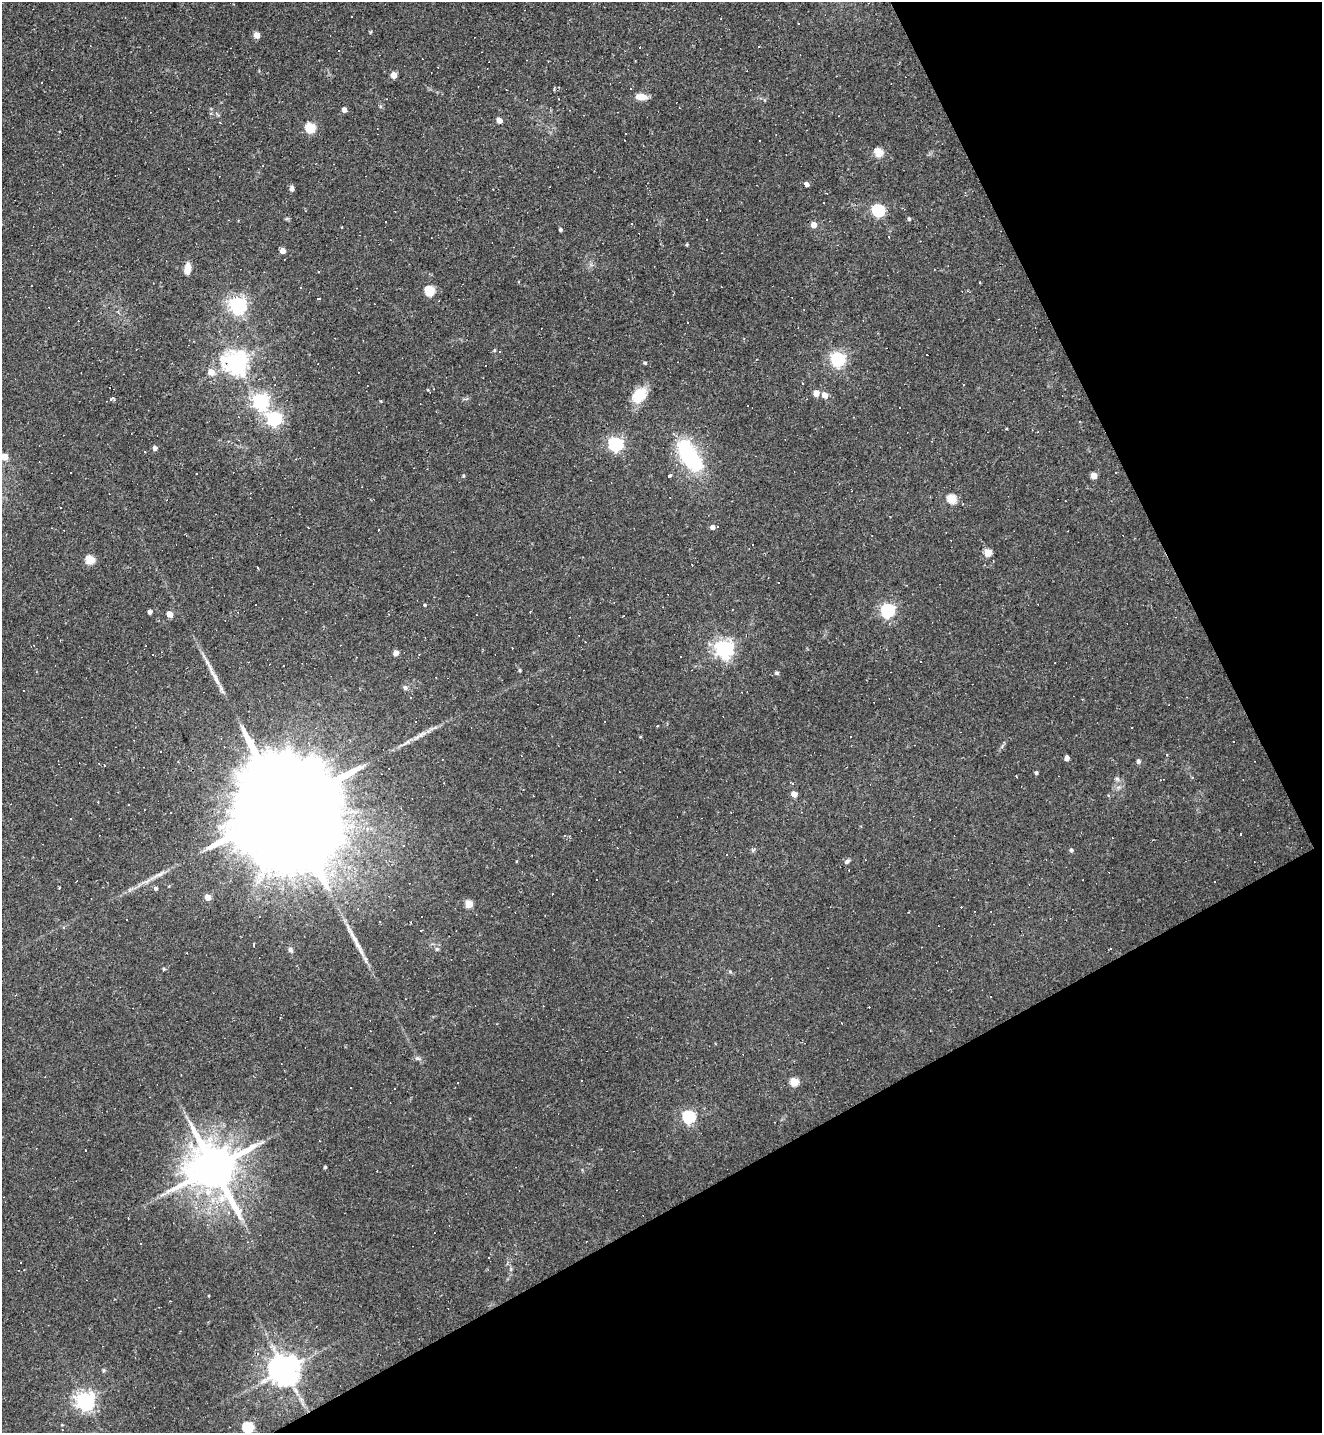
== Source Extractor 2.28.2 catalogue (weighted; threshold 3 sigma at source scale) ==
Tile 12 of 4 x 4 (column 4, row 3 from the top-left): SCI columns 4245-5564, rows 1433-2863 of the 5717 x 5726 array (HDU 1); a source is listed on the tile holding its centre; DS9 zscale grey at full resolution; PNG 1324 x 1435 px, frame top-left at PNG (2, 2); no overlay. Shown black and unused: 26% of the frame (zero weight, under 2 of 3 exposures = <1% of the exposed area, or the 3 px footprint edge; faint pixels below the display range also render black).
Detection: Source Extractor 2.28.2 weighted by HDU 2 'WHT'; one run over the whole footprint, this tile lists its part. Background 0.065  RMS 0.0054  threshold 0.0241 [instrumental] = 3 sigma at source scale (4.5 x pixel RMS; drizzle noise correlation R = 1.50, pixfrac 1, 0.05/0.05 arcsec/px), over >= 5 px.
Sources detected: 179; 74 cosmic-ray / hot-pixel residue — not listed; the other 105 listed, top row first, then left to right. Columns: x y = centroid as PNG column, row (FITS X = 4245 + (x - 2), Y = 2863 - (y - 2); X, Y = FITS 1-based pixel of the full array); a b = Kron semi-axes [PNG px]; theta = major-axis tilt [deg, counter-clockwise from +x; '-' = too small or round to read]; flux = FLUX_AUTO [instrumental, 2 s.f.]
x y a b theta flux
351 16 3 2 - 0.62
257 35 5 4 - 6
758 47 3 3 - 0.8
339 50 3 2 - 0.44
394 75 5 4 - 6.2
641 97 12 6 -4 5.9
344 110 5 5 - 2.3
499 120 5 4 - 4.9
310 128 5 5 - 30
626 133 2 2 - 0.48
643 146 3 2 - 0.37
879 152 5 5 - 21
806 184 4 4 - 2.9
292 189 7 5 -87 1.8
878 210 6 6 - 68
706 220 3 2 - 0.8
814 225 5 4 - 4.8
560 230 4 3 - 1
687 245 4 4 - 0.55
283 251 4 4 - 4.7
187 269 11 6 81 6.4
979 283 3 2 - 0.75
300 287 3 2 - 0.42
430 291 5 5 - 31
319 299 5 3 - 4
237 305 7 6 - 200
219 331 4 3 - 0.42
499 351 3 3 - 1.1
838 359 6 6 - 130
236 362 8 7 - 430
645 363 4 4 - 0.63
486 365 3 3 - 1.7
211 372 6 5 - 6.1
428 390 4 3 - 0.47
816 393 5 5 - 4.5
639 395 22 14 49 11
824 395 5 5 - 4.2
269 397 3 3 - 3
112 398 6 3 18 1.3
260 401 6 6 - 150
275 419 6 6 - 120
1006 428 3 2 - 0.62
616 444 6 6 - 120
155 448 4 4 - 2.4
690 456 43 18 -57 45
4 457 5 5 - 8.8
71 473 2 2 - 0.51
1094 475 5 4 - 7.6
463 476 4 4 - 0.58
668 476 3 3 - 6.8
952 499 5 5 - 21
712 527 4 4 - 2.1
308 528 2 2 - 0.42
987 553 5 5 - 10
90 560 5 5 - 20
258 567 3 2 - 0.61
778 582 3 2 - 0.66
425 605 4 4 - 0.63
530 611 3 2 - 0.47
888 611 6 6 - 110
150 612 4 4 - 1.9
169 614 5 5 - 4.5
623 616 3 2 - 0.35
724 649 7 6 - 240
396 653 5 4 - 3.4
152 655 3 2 - 0.53
680 656 2 2 - 0.39
520 670 4 3 - 0.68
777 673 5 5 - 1.1
436 678 3 2 - 0.38
405 688 7 6 - 1.5
23 691 3 3 - 0.97
416 722 3 2 - 0.54
422 734 13 5 21 2.5
1067 758 4 4 - 3.2
1138 761 5 5 - 1.5
104 766 2 2 - 0.42
1036 773 4 4 - 1.1
1192 777 4 3 - 0.61
1117 779 6 5 - 1.1
794 794 5 4 - 4.5
287 814 77 21 -64 35000
1071 850 4 4 - 1.2
847 861 7 4 34 1.3
59 888 4 2 - 1
156 888 5 5 - 1
208 897 5 5 - 5.5
469 904 5 5 - 13
64 928 4 4 - 1.1
421 931 3 3 - 2
254 945 5 2 - 0.47
437 949 5 5 - 0.94
290 950 7 6 - 1.2
164 969 5 4 - 0.67
418 1058 9 5 -19 1.3
794 1082 5 5 - 15
689 1117 6 6 - 91
85 1150 3 2 - 0.85
325 1167 4 3 - 0.79
214 1168 14 12 -57 2900
316 1326 2 2 - 0.43
103 1370 5 3 - 0.65
285 1370 9 9 - 960
85 1401 7 6 - 260
248 1427 6 5 - 41
Overlapping masked pixels (flux is a lower limit): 1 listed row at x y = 287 814
Isophote crosses this tile's border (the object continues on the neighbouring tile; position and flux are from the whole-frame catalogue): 1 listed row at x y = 4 457
Unlisted compact peaks at least as high as the median listed source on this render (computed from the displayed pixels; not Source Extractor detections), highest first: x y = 909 219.